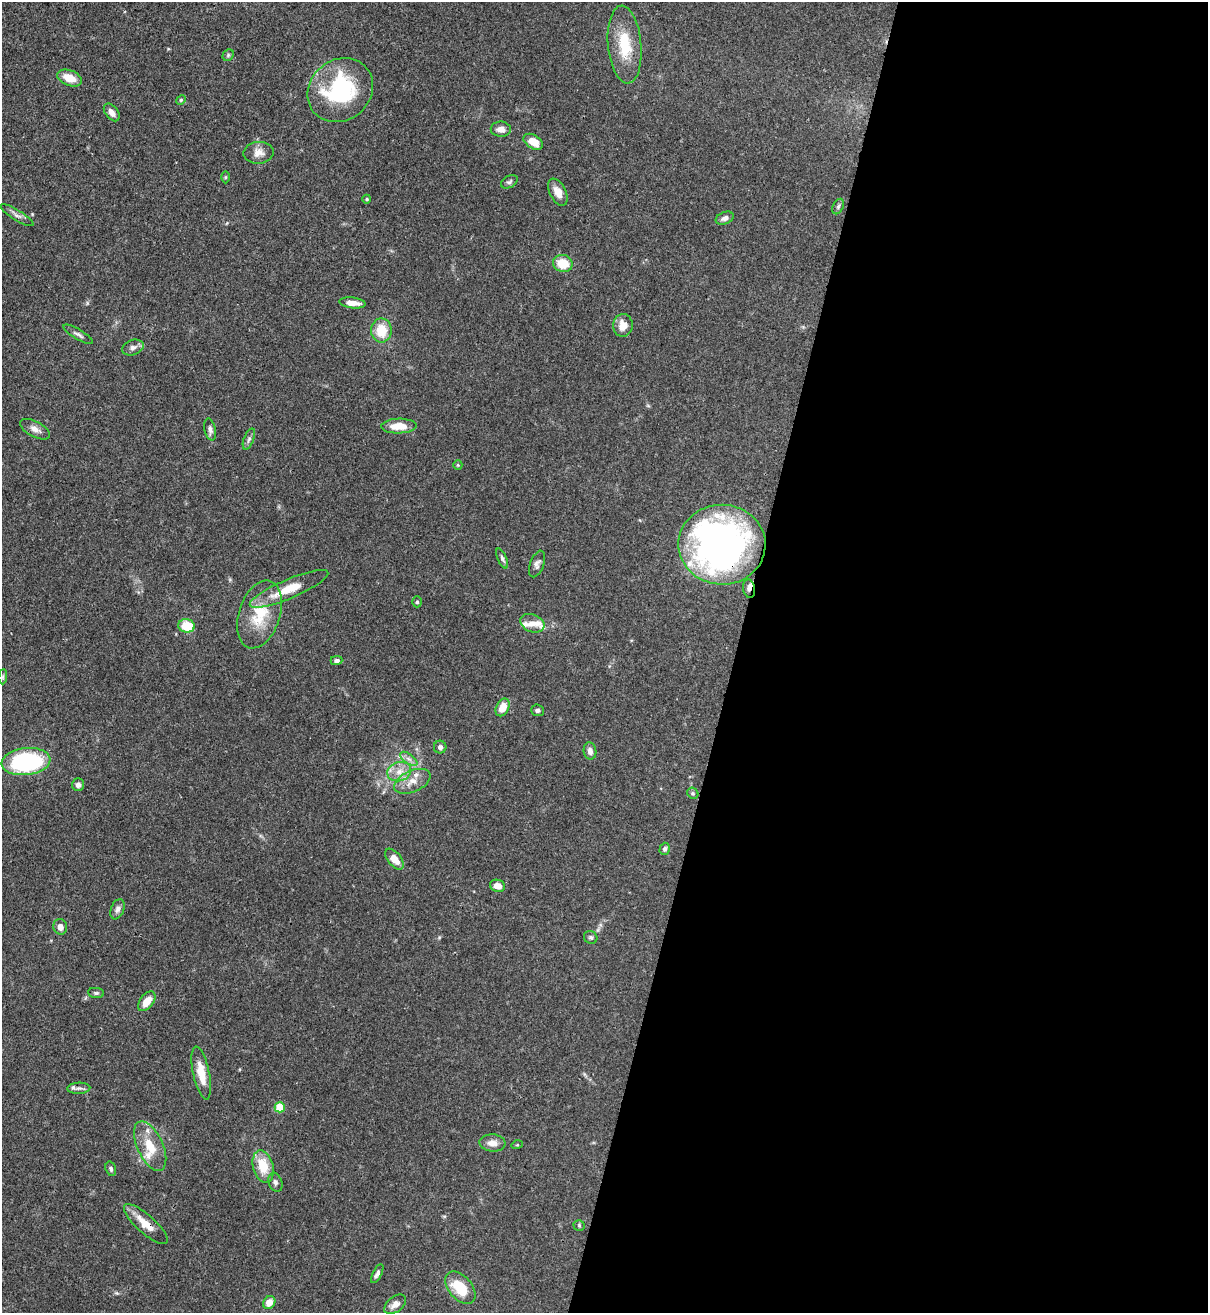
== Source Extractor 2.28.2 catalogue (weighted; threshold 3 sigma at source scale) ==
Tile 12 of 4 x 4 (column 4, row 3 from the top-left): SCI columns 3834-5039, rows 1343-2653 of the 5382 x 5307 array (HDU 1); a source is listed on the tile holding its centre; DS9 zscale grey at full resolution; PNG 1210 x 1315 px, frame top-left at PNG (2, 2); each listed source drawn as its Kron ellipse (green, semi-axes under 4 px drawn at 4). Shown black and unused: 39% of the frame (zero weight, under 3 of 4 exposures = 7% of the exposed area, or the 3 px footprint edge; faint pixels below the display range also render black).
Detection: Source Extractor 2.28.2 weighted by HDU 2 'WHT'; one run over the whole footprint, this tile lists its part. Background 0.099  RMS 0.0041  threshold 0.0185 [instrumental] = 3 sigma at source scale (4.5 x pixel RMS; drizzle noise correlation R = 1.50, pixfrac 1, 0.05/0.05 arcsec/px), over >= 5 px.
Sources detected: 81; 1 inside a brighter object's white glare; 1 cosmic-ray / hot-pixel residue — neither listed nor drawn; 8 inside a brighter listed object's ellipse — not listed separately; the other 71 listed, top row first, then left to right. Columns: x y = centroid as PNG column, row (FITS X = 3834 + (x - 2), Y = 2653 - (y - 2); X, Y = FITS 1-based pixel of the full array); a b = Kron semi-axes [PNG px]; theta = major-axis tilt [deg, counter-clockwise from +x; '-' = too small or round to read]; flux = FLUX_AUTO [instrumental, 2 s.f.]
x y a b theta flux
625 45 39 16 -85 15
228 55 6 5 - 0.67
70 78 12 7 -22 6.1
340 90 34 30 40 43
181 100 5 4 - 0.48
112 112 10 6 -52 2.3
501 129 10 7 -1 2.7
533 142 10 6 -33 5.8
259 153 15 11 3 3.5
225 177 6 4 90 0.48
509 182 9 5 29 0.99
558 192 14 8 -63 3.6
367 199 4 4 - 0.43
838 206 8 5 63 0.92
17 215 19 5 -32 1.8
725 218 9 6 23 1.7
563 263 10 8 -13 9
353 303 13 5 -7 3.8
623 325 11 9 86 4.7
381 330 12 10 -90 9.2
78 334 17 5 -30 1.5
133 348 11 7 20 1.9
399 426 18 7 1 6.9
35 429 16 7 -27 2.6
210 429 11 5 -78 1.5
249 439 11 5 68 1.1
458 465 5 4 - 0.4
722 545 43 40 -1 180
502 558 10 4 -66 1
537 564 14 7 69 1.7
289 589 42 9 23 12
749 589 9 6 -79 1.5
417 602 5 4 - 0.72
259 614 35 20 71 16
532 623 12 8 -21 2.8
186 626 8 6 -9 11
337 660 6 4 1 1.3
3 677 7 3 85 0.55
503 707 9 6 62 5.9
537 710 6 6 - 1
440 747 6 6 - 1.1
590 751 8 6 -82 2.2
409 759 10 5 -35 1.5
26 762 24 13 6 52
399 772 12 9 15 4.2
412 781 19 10 25 4.8
78 785 6 6 - 1.8
693 793 6 5 - 0.65
665 849 6 5 - 0.99
394 859 12 6 -51 4.7
497 886 8 6 -17 3.7
117 909 10 6 69 1.6
60 927 8 6 -75 2.2
591 937 7 6 - 0.99
96 993 8 5 -7 0.83
147 1001 11 6 52 5.4
201 1073 27 8 -78 7.8
79 1088 11 5 2 1.4
280 1107 5 5 - 14
492 1143 13 8 -4 3.4
517 1145 5 3 - 0.41
150 1146 26 13 -65 9
263 1167 16 10 -75 9.7
111 1169 7 5 -72 0.87
275 1182 10 6 -70 1.3
146 1224 28 9 -42 6.5
579 1225 5 5 - 0.62
377 1274 10 4 62 1.2
460 1288 19 11 -49 13
269 1303 7 5 55 3.9
395 1304 12 7 39 2.6
Overlapping masked pixels (flux is a lower limit): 3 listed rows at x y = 722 545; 749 589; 146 1224